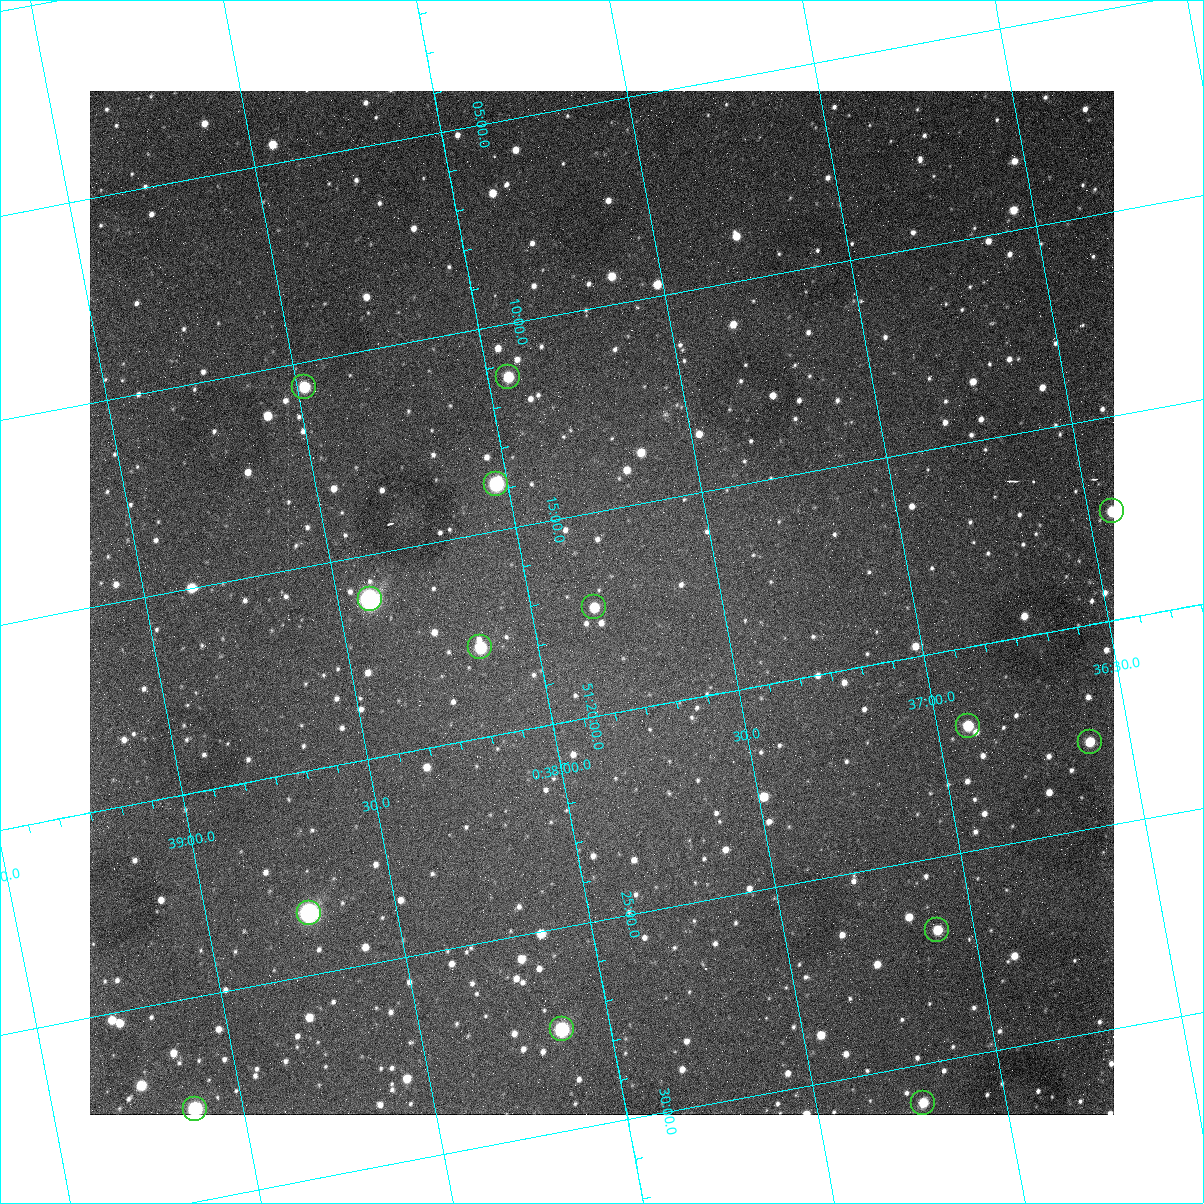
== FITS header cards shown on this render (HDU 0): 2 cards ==
NAXIS1  =                 1024
NAXIS2  =                 1024

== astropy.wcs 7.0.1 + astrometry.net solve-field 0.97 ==
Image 1024 x 1024 px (HDU 0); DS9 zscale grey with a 90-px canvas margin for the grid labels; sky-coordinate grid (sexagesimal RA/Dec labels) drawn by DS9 from the SOLVED WCS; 14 Tycho-2 reference stars matched to detected sources circled (green)
Header WCS: none
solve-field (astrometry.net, Tycho-2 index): SOLVED blind (the file carries no WCS)
Solved WCS: RA---TAN-SIP/DEC--TAN-SIP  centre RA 00:37:49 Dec +51:17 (9.45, +51.29 deg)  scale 1.49 arcsec/px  FOV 25.5' x 25.5'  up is -169 deg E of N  parity flipped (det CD > 0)
(file carries no celestial WCS; the grid is the blind solution)
Tycho-2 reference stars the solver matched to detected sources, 14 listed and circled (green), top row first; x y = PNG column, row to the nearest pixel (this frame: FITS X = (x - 90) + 1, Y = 1024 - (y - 91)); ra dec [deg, ICRS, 3 dp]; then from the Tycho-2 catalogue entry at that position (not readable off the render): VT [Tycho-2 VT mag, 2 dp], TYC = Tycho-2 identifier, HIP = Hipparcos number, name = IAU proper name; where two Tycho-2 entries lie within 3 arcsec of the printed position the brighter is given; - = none
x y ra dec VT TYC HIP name
508 377 9.486 +51.188 10.87 3261-2086-1 - -
304 387 9.620 +51.177 10.71 3261-2090-1 - -
496 484 9.507 +51.231 9.24 3261-2068-1 - -
1112 511 9.110 +51.289 10.95 3261-2033-1 - -
370 599 9.604 +51.268 7.70 3261-1879-1 3018 -
594 607 9.459 +51.289 11.04 3261-1703-1 - -
480 647 9.538 +51.296 10.24 3261-1493-1 - -
968 726 9.229 +51.365 11.03 3261-2198-1 - -
1090 742 9.152 +51.381 11.06 3261-1519-1 - -
309 913 9.683 +51.391 7.88 3261-1837-1 - -
937 930 9.274 +51.446 10.91 3261-1253-1 - -
562 1029 9.532 +51.458 9.03 3261-1423-1 - -
923 1103 9.305 +51.516 11.13 3261-2117-1 - -
195 1109 9.782 +51.462 9.45 3261-1155-1 - -